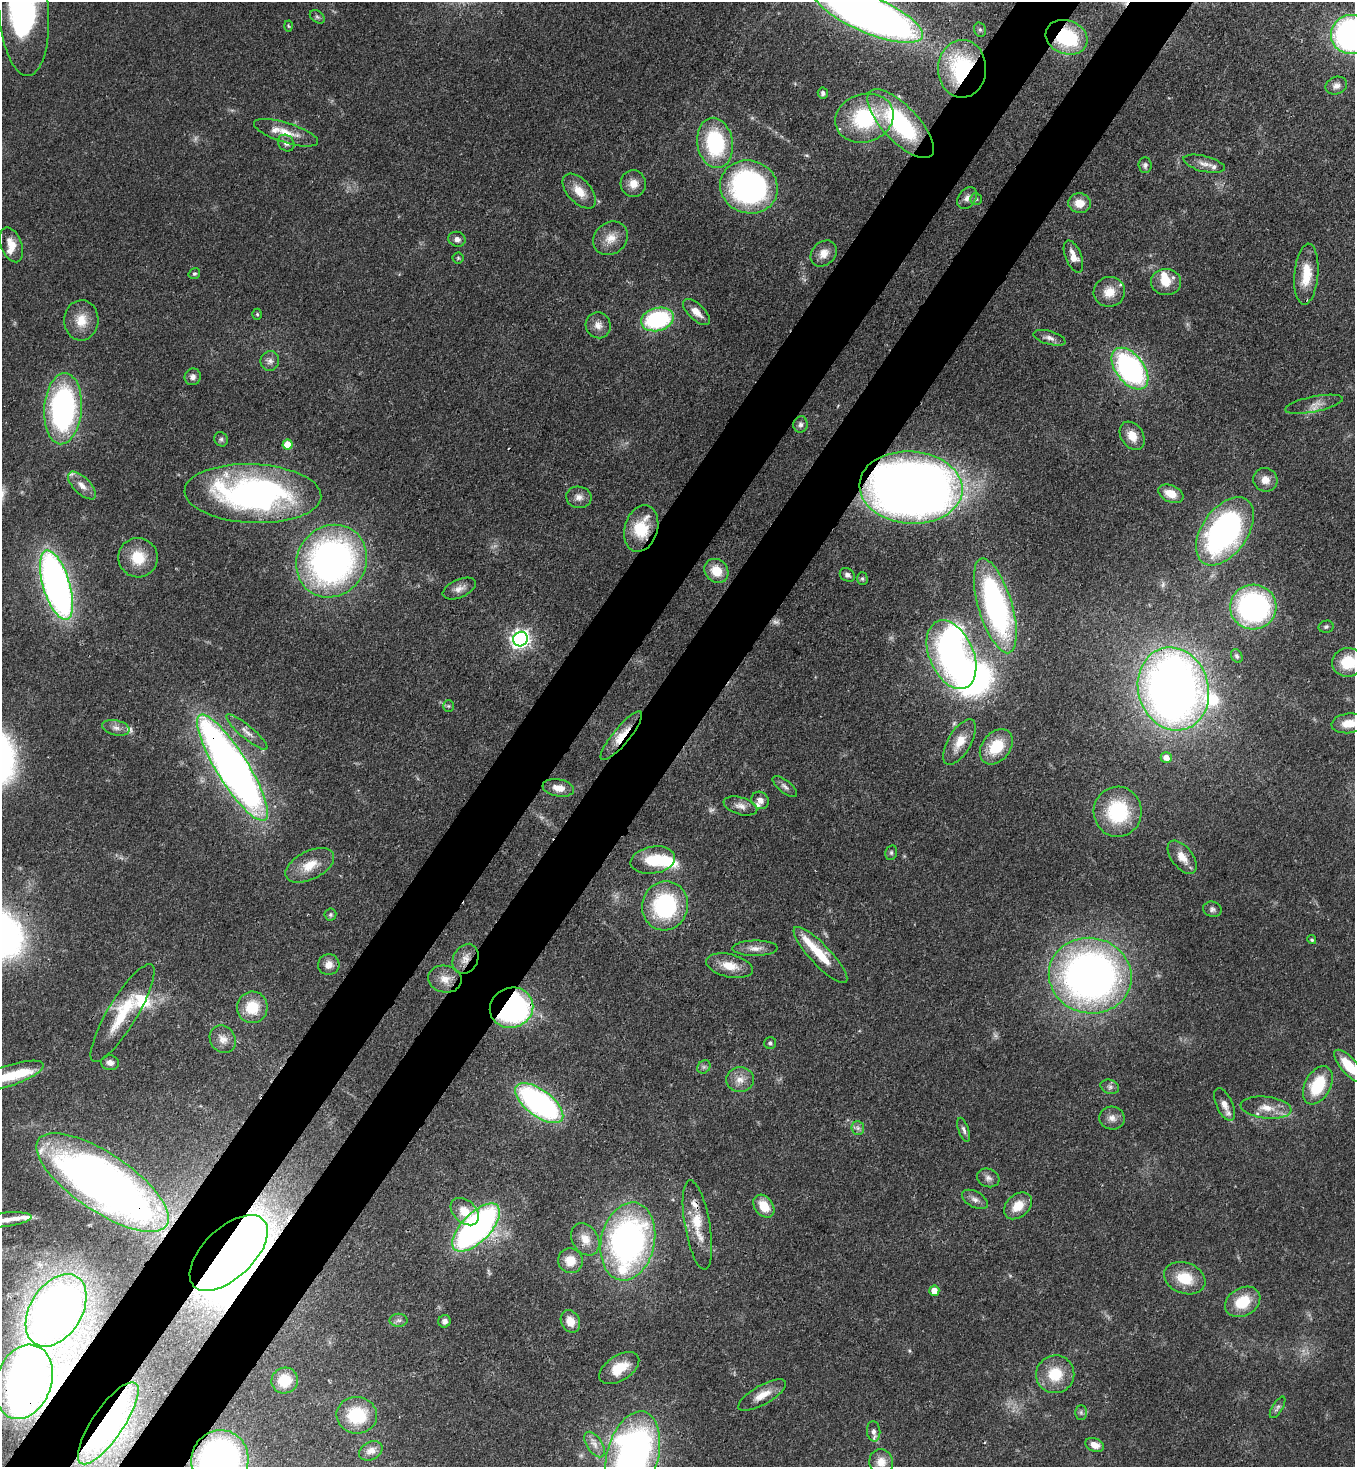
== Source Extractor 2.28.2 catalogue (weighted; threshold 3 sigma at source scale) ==
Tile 7 of 4 x 4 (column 3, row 2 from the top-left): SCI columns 2936-4288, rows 2991-4455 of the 6014 x 5992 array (HDU 1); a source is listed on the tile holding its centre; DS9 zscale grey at full resolution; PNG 1357 x 1469 px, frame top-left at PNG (2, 2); each listed source drawn as its Kron ellipse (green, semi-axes under 4 px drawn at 4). Shown black and unused: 9% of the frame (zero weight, under 3 of 4 exposures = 7% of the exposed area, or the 3 px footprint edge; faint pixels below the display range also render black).
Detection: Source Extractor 2.28.2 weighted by HDU 2 'WHT'; one run over the whole footprint, this tile lists its part. Background 0.0809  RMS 0.0037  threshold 0.0168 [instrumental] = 3 sigma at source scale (4.5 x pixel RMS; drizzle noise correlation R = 1.50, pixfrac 1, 0.05/0.05 arcsec/px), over >= 5 px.
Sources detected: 178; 6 too faint to see at this stretch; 7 inside a brighter object's white glare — neither listed nor drawn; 11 inside a brighter listed object's ellipse — not listed separately; the other 154 listed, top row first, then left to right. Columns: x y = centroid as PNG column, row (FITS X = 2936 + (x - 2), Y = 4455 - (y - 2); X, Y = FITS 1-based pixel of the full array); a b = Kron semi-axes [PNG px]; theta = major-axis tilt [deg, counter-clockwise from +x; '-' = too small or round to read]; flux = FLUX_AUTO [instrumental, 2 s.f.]
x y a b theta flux
23 9 67 25 -86 94
868 14 59 18 -24 400
317 17 8 5 -38 0.83
288 26 5 3 - 0.39
980 30 7 5 -75 0.86
1351 35 20 19 - 110
1067 37 21 16 -21 30
962 69 29 24 89 44
1336 86 11 8 20 2
823 93 5 5 - 0.97
864 118 29 24 17 33
901 124 44 17 -47 46
286 133 33 10 -17 7.1
286 143 9 7 -46 1.6
715 143 25 17 -81 36
1204 164 21 8 -14 3
1145 165 8 6 -86 1.1
633 184 13 12 - 4.1
749 187 29 26 -20 98
579 191 21 11 -47 6.2
967 198 12 8 55 2
976 199 5 5 - 0.64
1080 203 11 10 - 5.2
611 238 18 15 40 5.7
457 239 9 7 -17 1.8
11 245 18 10 -69 5.4
824 253 14 11 45 4
1073 256 17 8 -68 4.5
458 258 5 5 - 0.57
194 274 6 5 - 0.73
1306 274 30 12 85 9.9
1166 282 15 13 0 6.2
1109 292 16 15 - 6.1
696 312 17 8 -43 4
257 314 5 4 - 0.56
657 319 17 11 16 43
81 320 20 17 88 7.6
598 325 13 12 - 3.2
1049 338 16 6 -16 2.1
270 361 10 9 - 1.9
1130 369 24 14 -52 82
193 377 8 8 - 1.8
1314 404 29 7 11 3.6
63 409 35 19 86 89
800 424 8 7 - 1.3
1132 436 15 11 -57 5.1
221 439 7 6 - 0.92
287 445 5 5 - 8.2
1265 480 12 11 - 3.8
82 486 18 8 -44 3.4
911 487 52 36 -4 520
253 494 68 29 -3 130
1171 494 13 8 -24 5.7
579 497 13 10 -8 2.7
641 528 24 16 73 15
1225 531 38 23 55 120
138 558 20 19 - 11
331 561 37 34 52 160
716 571 13 11 -45 6.9
847 575 8 6 -34 1.5
862 579 6 5 - 0.72
56 585 36 13 -73 190
459 588 18 9 24 2.8
995 606 49 17 -73 97
1253 607 23 22 - 78
1326 627 7 6 - 0.83
520 639 7 7 - 170
951 655 36 22 -66 100
1237 656 7 5 -61 0.83
1348 662 16 14 7 12
1173 689 42 35 -74 360
448 706 5 5 - 0.59
1349 723 17 9 6 5.9
116 728 14 7 -13 2.3
247 732 26 6 -40 3.3
621 736 31 8 50 7.6
960 742 25 11 60 6.5
996 747 19 14 51 13
1166 757 5 5 - 3.1
232 768 62 15 -58 340
785 786 15 6 -39 1.6
558 788 16 8 -10 3.9
760 800 9 8 - 2.5
740 806 17 8 -16 2.8
1118 812 25 24 - 28
891 853 7 5 76 0.78
1182 857 19 10 -53 4.7
653 860 22 13 10 13
310 865 26 14 27 8.2
665 906 25 23 74 42
1212 909 9 7 -14 1.3
330 915 6 6 - 0.68
1312 940 5 4 - 0.57
755 948 22 7 1 3.3
820 955 37 10 -47 12
465 959 16 12 62 4.2
329 965 11 10 - 3.3
730 966 24 11 -13 6.7
1090 976 41 37 -13 230
445 979 17 13 -9 4.8
252 1007 15 15 - 11
512 1008 22 20 21 130
122 1013 57 14 59 17
223 1039 14 12 -55 3.4
770 1043 6 5 - 0.96
110 1063 9 7 -10 2
1349 1066 20 8 -48 11
704 1067 7 6 - 0.98
8 1076 37 10 18 14
740 1080 14 12 5 4.1
1318 1085 20 13 62 18
1110 1087 9 7 -19 1.3
539 1103 28 13 -37 100
1224 1104 17 8 -66 3.1
1266 1108 25 11 -7 6.1
1112 1118 12 11 - 2.7
858 1128 7 6 - 1.4
964 1130 12 5 -71 1.3
988 1178 11 9 -21 2.1
102 1182 77 29 -34 240
975 1199 14 8 -29 2.1
764 1206 12 9 -52 8.4
1018 1206 16 11 42 6.6
465 1212 16 11 -42 7
4 1220 28 7 6 3.9
697 1225 45 12 -80 11
476 1228 30 14 45 140
585 1239 17 13 -58 5.3
628 1241 39 27 78 140
229 1253 48 25 43 610
570 1261 12 12 - 6
1185 1278 21 15 -20 11
934 1291 5 5 - 4.3
1243 1302 18 14 30 12
56 1310 40 26 57 350
399 1320 9 6 -1 1.3
445 1321 6 6 - 1.3
570 1321 12 9 -65 4.9
619 1368 22 12 33 9.9
1055 1374 19 19 - 12
285 1380 13 12 - 11
24 1382 38 27 70 330
762 1395 27 9 30 5.5
1278 1407 12 5 58 1.3
1081 1412 7 6 - 0.87
357 1415 20 18 -5 19
108 1423 48 15 56 44
874 1431 10 6 -83 1.7
595 1444 14 7 -57 2.9
1095 1445 10 6 -20 3.4
371 1451 12 9 27 3
633 1455 45 25 75 180
220 1460 30 28 70 85
881 1462 12 12 - 4
Overlapping masked pixels (flux is a lower limit): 17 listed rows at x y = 1067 37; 962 69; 911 487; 641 528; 951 655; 1173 689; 621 736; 232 768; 465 959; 512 1008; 539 1103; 102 1182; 229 1253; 56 1310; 24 1382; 108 1423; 220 1460
Isophote crosses this tile's border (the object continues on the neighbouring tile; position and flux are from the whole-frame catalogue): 11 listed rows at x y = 23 9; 868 14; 1351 35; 1348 662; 1349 723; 1349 1066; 8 1076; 4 1220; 633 1455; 220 1460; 881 1462